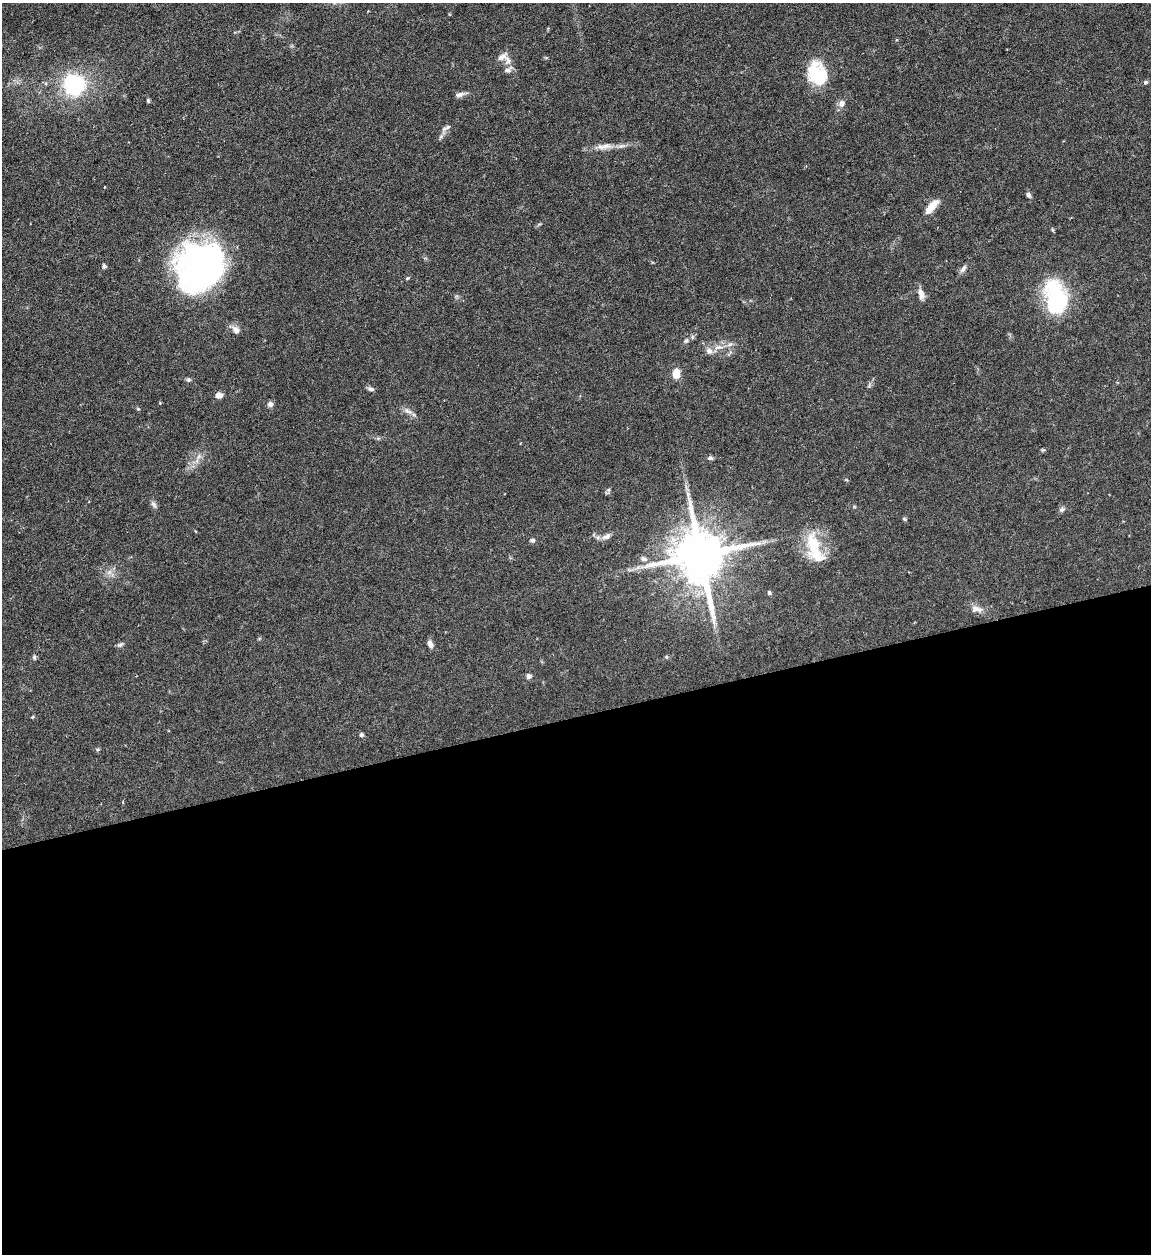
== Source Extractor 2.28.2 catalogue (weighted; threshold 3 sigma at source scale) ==
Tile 15 of 4 x 4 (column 3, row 4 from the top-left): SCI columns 2556-3704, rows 1-1252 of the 4992 x 5009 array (HDU 1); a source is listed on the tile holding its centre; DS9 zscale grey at full resolution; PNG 1153 x 1256 px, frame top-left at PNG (2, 3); no overlay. Shown black and unused: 43% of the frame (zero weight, under 4 of 7 exposures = <1% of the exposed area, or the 3 px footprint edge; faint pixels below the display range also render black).
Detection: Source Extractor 2.28.2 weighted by HDU 2 'WHT'; one run over the whole footprint, this tile lists its part. Background 0.0565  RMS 0.0027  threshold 0.0112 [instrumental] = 3 sigma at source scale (4.09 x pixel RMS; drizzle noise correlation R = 1.36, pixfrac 0.8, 0.05/0.05 arcsec/px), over >= 5 px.
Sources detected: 52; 2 inside a brighter object's white glare — not listed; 2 inside a brighter listed object's ellipse — not listed separately; the other 48 listed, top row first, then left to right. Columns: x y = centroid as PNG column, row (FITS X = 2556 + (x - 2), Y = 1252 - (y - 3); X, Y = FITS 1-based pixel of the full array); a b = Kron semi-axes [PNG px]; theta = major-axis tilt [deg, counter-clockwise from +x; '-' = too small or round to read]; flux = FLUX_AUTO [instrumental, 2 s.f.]
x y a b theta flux
502 57 20 11 19 2.1
508 70 13 6 34 1.1
817 74 27 20 -67 12
1145 82 6 5 - 0.45
74 85 24 23 - 20
460 94 14 6 12 1
148 101 5 4 - 0.4
841 103 9 7 86 1.2
446 128 16 5 30 0.95
606 146 18 7 3 2.1
1028 195 6 5 - 0.63
932 207 20 7 50 3.4
1053 230 6 3 -70 0.29
205 263 55 39 11 70
104 266 6 5 - 0.52
963 269 12 6 51 0.91
921 294 15 7 -73 1.7
1056 296 42 24 -76 23
236 330 10 8 -58 1.4
686 341 6 5 - 0.55
718 347 13 6 5 1.6
676 374 8 6 87 4.3
189 380 7 5 0 0.48
371 389 8 5 -8 0.66
219 395 8 6 9 1.6
270 404 7 7 - 0.85
138 409 5 4 - 0.28
407 411 13 7 -21 1.3
199 456 6 5 - 0.67
710 458 8 6 0 0.58
154 504 12 5 -58 0.74
1062 509 7 6 - 0.63
904 519 5 4 - 0.35
606 536 13 6 29 1.2
532 540 7 5 4 0.56
814 546 41 17 -80 9.7
700 555 16 13 -79 1600
643 559 9 6 -15 0.92
769 593 5 4 - 0.56
976 609 18 9 -6 1.8
430 644 9 6 -65 1.2
120 645 9 5 20 0.56
34 657 7 5 -77 0.43
666 657 5 3 - 0.26
529 676 7 6 - 0.75
32 717 5 3 - 0.24
361 735 5 5 - 0.53
123 802 4 3 - 0.21